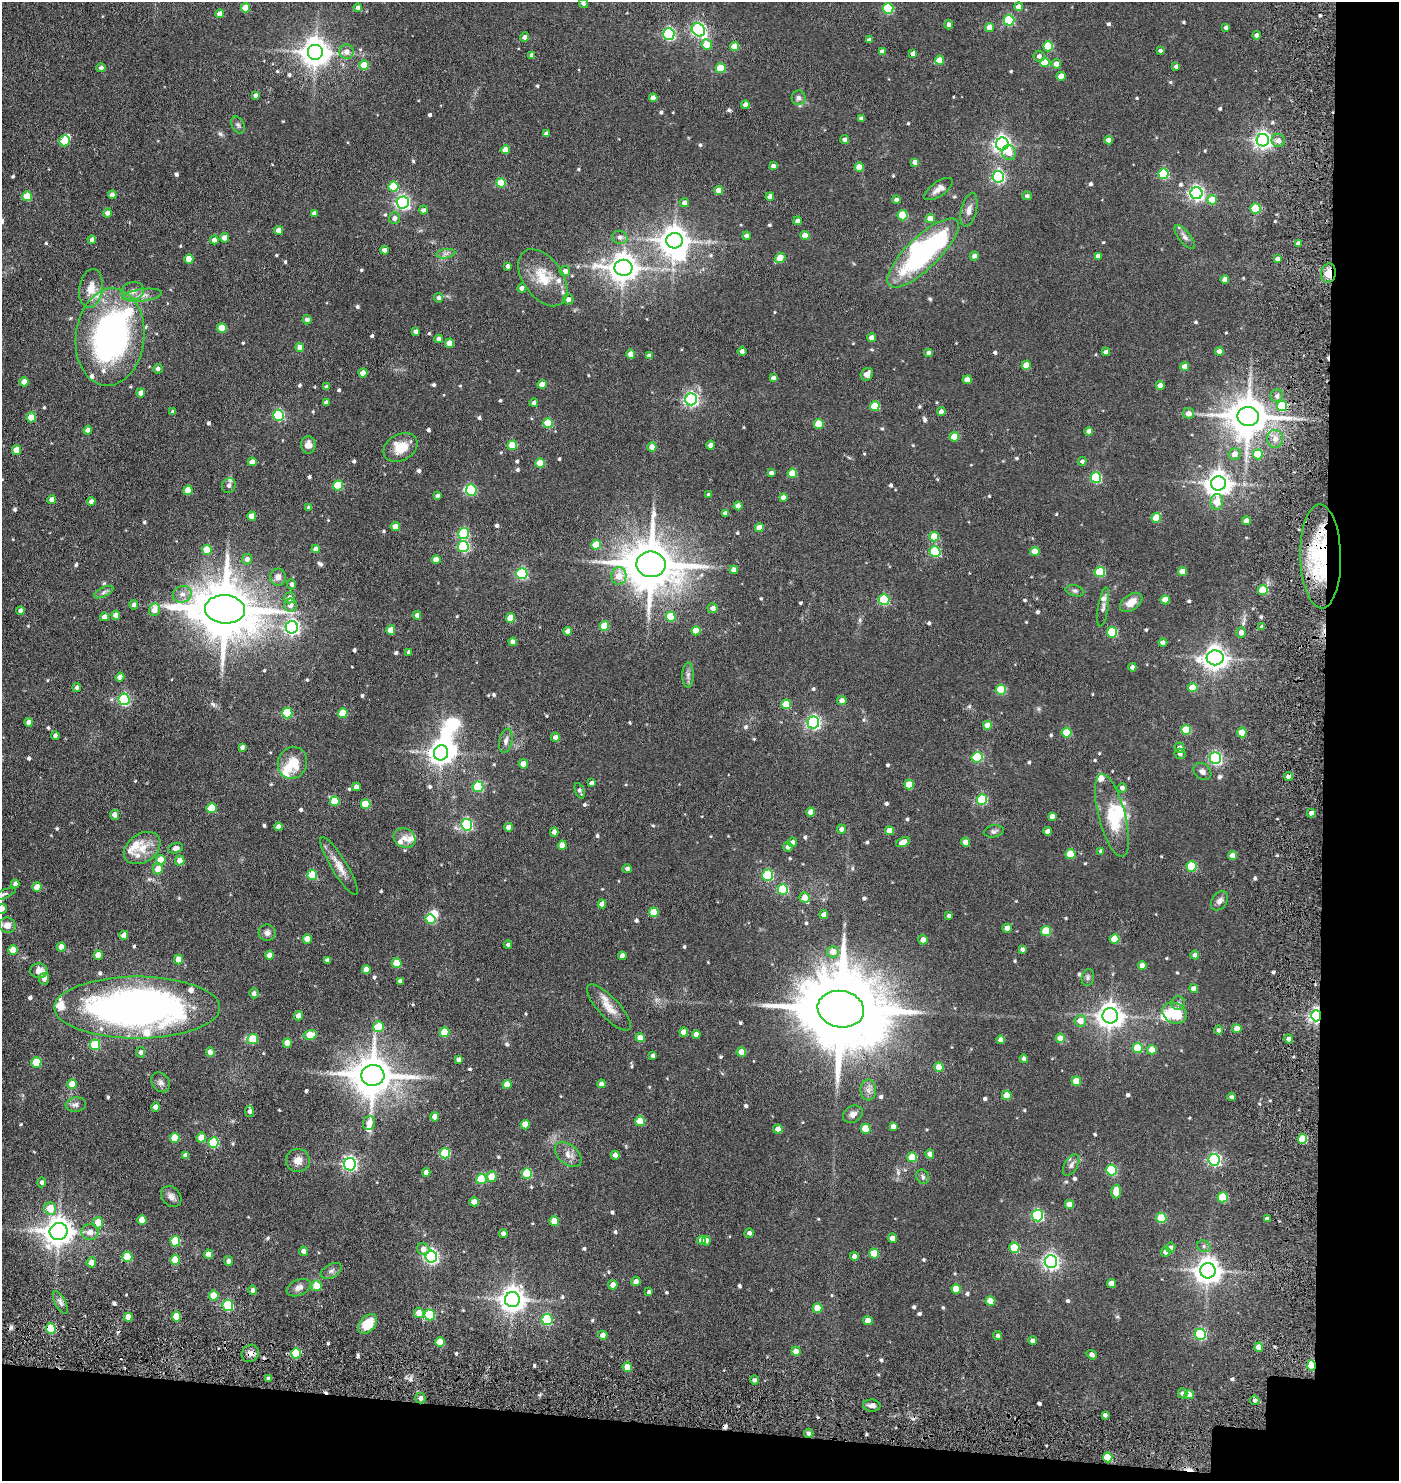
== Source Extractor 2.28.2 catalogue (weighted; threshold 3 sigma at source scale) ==
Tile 9 of 3 x 3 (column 3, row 3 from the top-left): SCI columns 3023-4419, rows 60-1538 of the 4575 x 4554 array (HDU 1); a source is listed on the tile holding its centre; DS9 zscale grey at full resolution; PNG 1401 x 1483 px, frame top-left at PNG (2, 2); each listed source drawn as its Kron ellipse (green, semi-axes under 4 px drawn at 4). Shown black and unused: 9% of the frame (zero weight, under 3 of 6 exposures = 5% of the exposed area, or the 3 px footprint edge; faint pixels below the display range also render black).
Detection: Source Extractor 2.28.2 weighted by HDU 2 'WHT'; one run over the whole footprint, this tile lists its part. Background 0.0869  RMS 0.0089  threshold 0.0364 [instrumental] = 3 sigma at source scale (4.09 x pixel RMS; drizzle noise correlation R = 1.36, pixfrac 0.8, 0.05/0.05 arcsec/px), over >= 5 px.
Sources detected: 752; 10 inside a brighter object's white glare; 7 cosmic-ray / hot-pixel residue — neither listed nor drawn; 23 inside a brighter listed object's ellipse — not listed separately; of the other 712, all 500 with FLUX_AUTO >= 2.01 (the completeness limit of this list) listed and drawn (212 fainter detections not listed), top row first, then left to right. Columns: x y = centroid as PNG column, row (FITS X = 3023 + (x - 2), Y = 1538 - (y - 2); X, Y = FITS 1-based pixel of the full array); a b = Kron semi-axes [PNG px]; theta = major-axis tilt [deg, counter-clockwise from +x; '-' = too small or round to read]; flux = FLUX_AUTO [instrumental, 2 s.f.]
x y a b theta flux
583 4 5 4 - 2.4
1019 7 4 4 - 7
245 8 5 4 - 15
358 8 4 4 - 2.6
888 9 5 5 - 51
220 14 4 4 - 5.7
1009 20 5 5 - 62
948 25 5 4 - 2.6
989 27 4 4 - 7
1226 27 4 3 - 2.5
698 30 7 6 - 160
669 34 6 5 - 110
1256 35 4 4 - 3.2
524 37 5 4 - 2.6
869 40 4 4 - 2.9
707 44 5 5 - 16
735 46 4 4 - 14
1048 46 5 5 - 39
882 51 4 4 - 3.3
1160 51 4 4 - 2.1
316 52 8 8 - 1100
347 52 7 7 - 4.7
913 53 4 4 - 4.5
532 55 4 4 - 2.9
1039 56 5 5 - 2.8
939 60 4 4 - 14
1045 62 5 5 - 21
1056 64 5 4 - 6.1
364 65 5 4 - 18
1176 66 4 4 - 2.4
101 68 5 4 - 2.3
721 68 5 5 - 25
1061 76 4 4 - 9.2
255 96 4 3 - 2.8
653 98 4 4 - 6.5
798 98 7 7 - 2.8
745 105 4 4 - 4.4
861 119 4 3 - 2.2
238 125 9 6 -63 2.1
546 134 4 4 - 3.6
845 139 4 4 - 3.4
1109 140 4 4 - 5.3
1263 140 6 6 - 320
1278 140 6 6 - 4.5
64 141 5 5 - 22
1002 144 6 6 - 330
505 150 4 4 - 9.1
1009 153 7 7 - 7.5
915 162 4 4 - 6.2
773 166 4 4 - 2.8
859 167 4 4 - 12
1164 174 5 5 - 53
998 177 6 5 - 130
501 183 5 5 - 29
393 186 5 5 - 26
938 189 16 7 35 4.9
719 191 4 4 - 12
1197 193 6 6 - 220
112 195 4 4 - 4.9
27 196 5 4 - 20
1027 196 4 4 - 2.1
770 197 4 4 - 5.5
896 200 4 4 - 2.3
1212 200 5 4 - 17
403 202 6 6 - 180
684 203 5 4 - 3.5
1255 208 5 5 - 30
423 210 4 4 - 2.8
969 210 17 7 76 5.2
107 213 4 4 - 3.5
314 213 4 4 - 3.3
903 215 5 5 - 27
394 218 6 5 - 3.3
930 218 5 4 - 8.2
798 221 4 4 - 3.8
279 230 4 4 - 5.4
805 235 4 4 - 9.2
747 236 4 4 - 4.2
620 237 8 6 -16 3.2
1185 237 14 6 -51 3.2
225 238 4 4 - 6.7
92 240 4 4 - 2.7
214 240 4 4 - 3.3
674 241 8 7 - 1100
1298 244 4 3 - 3.4
384 250 4 4 - 3.6
923 253 47 16 44 130
446 254 9 4 8 2.6
974 256 4 4 - 3.7
1098 256 4 4 - 3.6
780 258 5 4 - 16
189 259 5 4 - 12
1278 259 4 4 - 4.7
508 266 4 3 - 2
623 268 9 8 - 1100
565 271 5 5 - 4.5
1329 273 10 7 84 10
543 278 32 19 -54 24
1225 280 4 4 - 6.7
91 288 19 12 81 12
522 288 5 4 - 2.9
133 291 11 9 14 5.3
143 295 19 6 7 5.9
439 298 4 4 - 2.5
568 299 5 5 - 3.6
307 320 4 4 - 3.5
222 328 5 5 - 18
415 331 4 3 - 2.8
110 337 49 34 84 230
872 338 4 4 - 6.7
439 339 4 4 - 4.1
449 343 4 4 - 9.3
300 347 4 4 - 6.7
742 351 4 4 - 2.9
1219 351 4 4 - 4.8
1106 352 4 4 - 2.8
928 353 4 4 - 2.1
631 354 4 4 - 9.3
649 356 4 4 - 4.1
1026 365 4 4 - 11
1185 367 4 4 - 7.6
158 369 5 4 - 2.5
363 373 4 4 - 8
867 374 7 6 - 4.4
773 378 4 4 - 2.9
967 380 4 4 - 7.8
24 382 4 4 - 6.8
542 384 4 4 - 10
1160 385 4 4 - 5.2
327 387 4 4 - 3.2
141 393 4 4 - 5.5
1277 396 6 6 - 2.5
691 399 6 6 - 170
326 403 4 4 - 2.4
534 403 4 4 - 2.7
875 406 5 5 - 24
1282 406 5 5 - 41
173 412 4 3 - 2.2
941 412 4 4 - 3
1188 413 5 5 - 4.5
278 415 5 5 - 76
1248 416 11 9 0 2600
31 417 5 4 - 16
548 423 5 5 - 24
819 424 5 5 - 19
88 430 4 4 - 5
1089 431 4 4 - 4.4
954 437 5 4 - 20
1275 439 9 8 - 4.5
308 445 8 7 - 5.3
512 445 5 5 - 25
711 445 4 4 - 5.7
400 447 18 13 30 15
652 447 4 4 - 7.3
16 450 5 4 - 13
1235 454 6 6 - 5.7
1258 454 5 5 - 26
1082 461 4 4 - 2.3
252 462 4 4 - 6
540 463 4 4 - 16
771 473 4 4 - 2.9
792 473 5 4 - 18
1096 478 5 5 - 70
1218 483 7 7 - 790
229 485 8 6 62 3.3
338 485 5 5 - 36
188 490 5 4 - 14
471 490 6 5 - 34
709 495 4 4 - 2.4
437 496 4 3 - 2.1
783 497 4 4 - 5.2
52 500 4 4 - 4.9
91 501 4 4 - 3.3
1217 502 8 6 85 11
738 506 4 4 - 6.3
309 508 4 4 - 2.4
725 513 4 4 - 3.5
252 516 5 4 - 8.3
1156 518 5 5 - 22
1247 521 4 4 - 7.3
395 527 4 4 - 6.7
759 528 4 4 - 9.9
464 533 5 5 - 62
934 537 5 5 - 21
596 545 5 5 - 21
463 547 5 5 - 74
316 549 4 4 - 4.5
207 550 5 5 - 23
1035 551 4 4 - 12
935 552 6 5 - 57
1321 556 52 20 -89 82
247 559 5 5 - 3.5
436 560 4 4 - 8
651 564 14 13 - 4400
734 570 4 4 - 5.3
1100 572 5 5 - 40
1182 572 4 4 - 9.5
522 574 5 5 - 87
619 576 9 7 80 10
278 577 8 8 - 5.1
292 584 5 4 - 2.6
1263 590 5 5 - 28
1075 591 9 5 -13 2
104 592 10 4 27 2.2
182 594 9 8 - 5.2
289 598 5 5 - 5
884 600 5 5 - 64
1165 600 4 4 - 14
1131 602 13 7 36 9.2
134 605 5 4 - 3.2
290 605 6 6 - 4.4
1103 607 20 5 81 3.5
713 608 5 5 - 4.4
225 609 20 14 -4 6100
154 610 6 5 - 9.7
20 611 4 4 - 2.9
116 615 4 4 - 5.2
417 615 4 4 - 2.9
104 617 4 4 - 4.1
671 617 5 5 - 26
510 618 5 4 - 13
604 626 5 4 - 24
292 627 6 6 - 210
1262 627 4 4 - 2.5
391 630 4 4 - 11
568 631 4 4 - 5.1
696 631 4 4 - 12
1112 632 5 5 - 49
1241 632 5 5 - 4.7
513 642 4 4 - 6.2
1163 643 4 4 - 3.7
409 652 4 4 - 3
1215 658 8 7 - 670
1132 667 4 4 - 2.8
688 675 12 5 -90 3.2
120 677 4 4 - 5
77 688 4 4 - 2.5
1193 688 5 4 - 17
1001 690 5 5 - 35
124 699 6 5 - 93
842 701 4 4 - 4.6
786 704 5 5 - 20
287 713 5 5 - 44
343 713 5 5 - 23
29 722 4 4 - 5.1
813 722 6 6 - 170
987 725 4 4 - 8.9
1186 730 5 5 - 31
1067 733 5 5 - 26
1242 733 5 4 - 15
55 736 4 4 - 3
555 737 4 4 - 4.2
506 741 12 6 79 3.9
242 747 4 4 - 3.1
1180 748 5 5 - 4.2
441 753 7 7 - 670
1180 754 5 5 - 2.4
977 757 5 5 - 57
1215 758 6 5 - 140
292 763 16 14 67 19
523 764 4 4 - 10
1202 771 10 7 -40 3.1
1289 776 4 4 - 5.4
592 783 4 4 - 3.2
909 785 5 4 - 18
356 787 4 4 - 4.1
478 787 5 5 - 48
1122 788 4 4 - 3.2
580 791 8 4 -69 2.2
982 800 5 5 - 49
335 801 5 4 - 23
366 804 5 5 - 30
212 808 5 5 - 26
811 812 4 4 - 8.1
1311 813 4 4 - 4.6
115 815 5 4 - 4.7
1112 815 43 13 -75 29
1052 816 4 4 - 4
467 825 6 5 - 100
278 827 4 4 - 5
509 827 4 4 - 5.5
841 829 4 4 - 3.3
889 831 4 4 - 11
994 831 10 6 10 2.1
1047 831 4 4 - 4.2
554 832 4 4 - 4.2
404 838 11 9 -27 5.4
793 842 4 4 - 3.2
903 842 7 4 23 8.1
966 842 4 4 - 8.9
562 845 4 4 - 8.4
788 847 5 4 - 3.2
142 848 20 14 34 14
175 848 8 5 15 4.2
1101 851 4 4 - 2.4
1070 854 5 5 - 24
1233 856 4 4 - 7.3
161 860 5 4 - 15
180 860 5 4 - 6.8
339 866 33 8 -59 9.9
1192 866 5 5 - 38
158 869 5 5 - 10
627 869 5 4 - 2.4
312 875 5 5 - 26
768 875 5 5 - 59
15 884 4 4 - 3
37 887 5 4 - 8.2
783 889 5 5 - 56
3 894 14 4 19 2.2
804 898 5 5 - 7.8
1219 901 10 7 56 3.8
602 904 4 4 - 4.4
2 909 5 5 - 2.9
654 912 5 4 - 19
824 915 4 4 - 4.8
949 916 4 4 - 2.3
430 919 5 5 - 37
7 925 8 7 - 7.2
1007 928 4 4 - 6.8
1046 931 5 5 - 24
267 933 8 8 - 3.4
124 935 5 4 - 6.3
307 939 5 4 - 10
1115 939 5 5 - 17
923 940 5 4 - 5
508 945 4 4 - 2
61 947 4 4 - 7.1
1022 949 4 4 - 2.1
13 950 5 4 - 13
833 952 6 5 - 7.9
98 955 5 4 - 11
269 955 4 4 - 6.1
1195 955 4 4 - 3.6
622 956 4 4 - 4.4
178 959 5 4 - 11
327 960 4 4 - 2.5
397 963 5 5 - 22
1142 966 4 4 - 6
366 969 4 4 - 7.6
39 971 9 7 2 6.7
1088 977 8 6 76 2.1
44 979 6 5 - 4.2
400 981 4 4 - 3.6
1194 989 4 4 - 5.4
254 993 5 4 - 2.3
1178 1003 7 7 - 2.3
137 1007 83 31 0 450
609 1007 30 10 -47 12
841 1009 23 18 -10 14000
1174 1013 13 10 -29 29
298 1016 4 4 - 4.2
1110 1016 8 7 - 770
1316 1016 5 5 - 220
1080 1021 6 5 - 8.5
378 1027 5 5 - 19
1237 1029 4 4 - 9.2
1218 1030 4 4 - 2
445 1032 5 5 - 20
684 1032 4 4 - 9.3
696 1034 4 4 - 5.2
310 1035 6 5 - 16
640 1038 4 4 - 10
1060 1038 4 4 - 11
253 1039 5 5 - 30
1289 1039 4 4 - 4.3
1001 1040 4 4 - 6.2
287 1043 5 4 - 9.7
95 1045 5 5 - 38
1138 1048 5 5 - 28
1152 1050 5 4 - 9.6
141 1052 5 4 - 2.5
210 1052 5 4 - 6.6
741 1052 5 4 - 12
653 1055 4 4 - 2.7
1024 1059 4 4 - 3.3
459 1060 4 4 - 3.2
36 1062 5 5 - 24
939 1067 5 4 - 11
373 1075 11 10 - 2700
1076 1081 5 4 - 14
161 1082 11 8 -52 3.2
72 1084 5 4 - 14
507 1084 4 4 - 7.9
601 1084 4 4 - 2.8
868 1090 10 8 -88 4.4
1007 1095 5 4 - 15
1231 1097 4 4 - 2.1
76 1105 10 7 8 3.3
155 1107 4 4 - 6.1
250 1111 5 4 - 2.5
853 1114 10 8 31 4
435 1117 4 4 - 7.3
640 1121 5 5 - 22
369 1123 7 6 - 6.7
525 1125 5 4 - 12
893 1126 4 4 - 3.9
778 1129 4 4 - 5.5
866 1129 5 5 - 17
175 1138 5 5 - 16
201 1138 5 4 - 11
1303 1139 5 4 - 28
213 1143 5 5 - 49
445 1153 5 5 - 44
930 1154 4 4 - 5.2
186 1155 4 4 - 4
568 1155 15 9 -39 6.2
615 1155 4 4 - 3.8
912 1157 5 5 - 21
298 1160 12 11 - 6.8
1214 1160 6 5 - 140
350 1164 6 6 - 200
1071 1165 12 6 59 3
1112 1170 5 5 - 60
426 1172 4 4 - 4.2
527 1173 5 5 - 36
492 1177 5 5 - 13
923 1177 7 6 - 2
481 1179 5 5 - 30
42 1182 5 4 - 2.5
1116 1192 7 4 -89 15
171 1196 11 9 -49 4
1223 1197 5 5 - 34
474 1202 5 4 - 7.8
1069 1204 4 4 - 9.2
50 1208 6 6 - 15
1037 1216 6 5 - 110
1161 1218 5 5 - 36
1267 1219 4 4 - 2.8
142 1220 5 4 - 12
554 1221 5 4 - 14
98 1223 6 5 - 10
59 1231 9 8 - 1100
90 1232 8 8 - 6.2
503 1233 4 4 - 3
749 1233 4 4 - 2.7
893 1238 4 4 - 5.9
702 1240 4 4 - 6.1
175 1241 5 5 - 33
706 1241 5 4 - 4
1204 1246 7 5 -23 2.1
1014 1248 5 5 - 40
1171 1248 5 4 - 2.8
423 1249 6 5 - 5.7
303 1251 4 4 - 3.7
1166 1252 5 5 - 4.7
874 1253 5 4 - 20
208 1254 5 4 - 6.1
431 1256 6 6 - 180
854 1256 4 4 - 4
127 1257 5 5 - 27
175 1260 5 4 - 16
228 1261 5 4 - 3.1
91 1262 5 5 - 5.8
1051 1262 6 6 - 270
331 1271 11 6 29 2.9
1208 1271 7 7 - 870
636 1281 5 4 - 3.3
1111 1283 4 4 - 6.6
613 1285 5 4 - 6.1
317 1286 5 5 - 14
299 1288 12 7 24 4.6
956 1289 5 4 - 12
252 1290 5 4 - 2.9
649 1292 4 4 - 2.3
214 1296 5 5 - 15
512 1300 7 7 - 820
990 1301 5 5 - 15
60 1302 12 5 -63 3.2
228 1306 5 5 - 56
818 1308 5 5 - 16
419 1313 5 5 - 9.7
429 1315 5 5 - 44
176 1316 5 4 - 18
128 1317 4 4 - 7.8
547 1320 5 5 - 55
868 1321 4 4 - 7.9
368 1324 11 7 48 19
51 1329 5 5 - 39
1200 1334 5 5 - 82
603 1335 5 4 - 4.9
998 1336 4 4 - 2.2
1033 1341 4 4 - 4.5
440 1342 5 5 - 19
1259 1347 4 4 - 15
796 1351 4 4 - 7.9
250 1353 9 8 - 3.8
296 1353 5 5 - 38
1092 1355 5 4 - 2.9
1312 1365 5 4 - 54
627 1367 5 4 - 12
269 1379 4 4 - 3.2
755 1380 5 4 - 2.1
1182 1393 5 5 - 2.5
1189 1394 4 4 - 8.5
420 1398 5 5 - 3.6
1255 1400 5 4 - 2.8
872 1406 9 6 -2 3.6
1105 1415 4 4 - 2.8
809 1433 4 4 - 2.1
1108 1457 5 4 - 22
Overlapping masked pixels (flux is a lower limit): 9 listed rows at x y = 1329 273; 1248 416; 1321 556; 1289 776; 1316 1016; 51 1329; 296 1353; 1312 1365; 1108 1457
Isophote crosses this tile's border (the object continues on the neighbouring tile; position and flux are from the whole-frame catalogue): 4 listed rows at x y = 583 4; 3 894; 2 909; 7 925